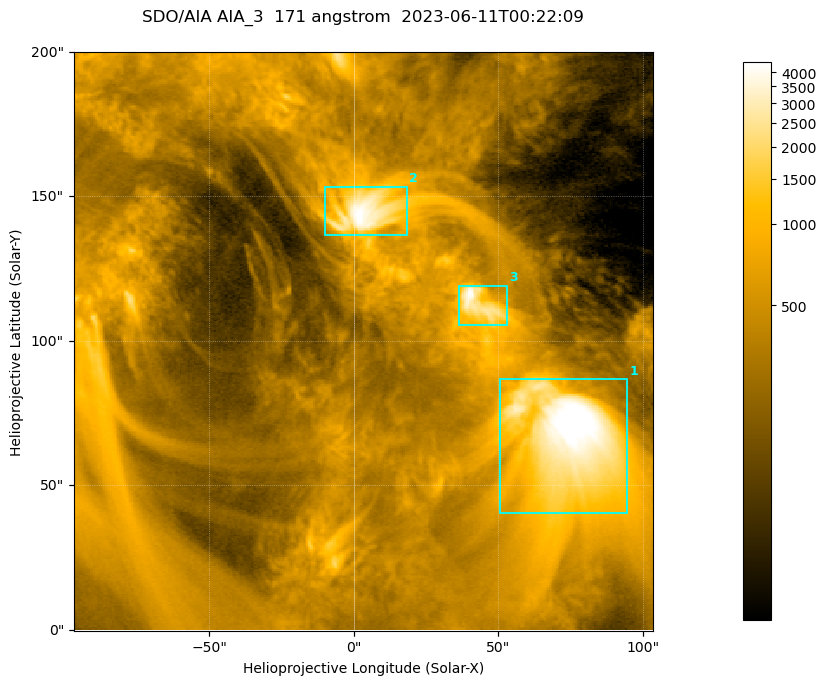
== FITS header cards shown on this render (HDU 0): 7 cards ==
TELESCOP= 'SDO/AIA '           / For AIA: SDO/AIA
INSTRUME= 'AIA_3   '           / For AIA: AIA_ATA1, AIA_ATA2, AIA_ATA3 or AIA_AT
WAVELNTH=                  171 / [angstrom] Wavelength
WAVEUNIT= 'angstrom'           / Wavelength unit: angstrom
DATE-OBS= '2023-06-11T00:22:09.350' / [ISO] Date when observation started; ISO 8
CTYPE1  = 'HPLN-TAN'           / CTYPE1; Typically HPLN
CTYPE2  = 'HPLT-TAN'           / CTYPE2; Typically HPLT

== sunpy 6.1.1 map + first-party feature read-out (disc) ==
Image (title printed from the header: SDO/AIA AIA_3  171 angstrom  2023-06-11T00:22:09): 334 x 334 px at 0.599 arcsec/px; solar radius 945 arcsec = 1577 px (partial field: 1.4% of the solar disc is inside the frame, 100% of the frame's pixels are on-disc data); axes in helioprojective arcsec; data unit not stated in the header (colour bar unlabelled)
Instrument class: DISC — disc imager (sunpy class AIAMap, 171 A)
Bright regions (active regions / flare kernels): reference = the on-disc median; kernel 3 px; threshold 5 sigma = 1093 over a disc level ~362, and >= 1.15x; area >= 111 px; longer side >= 4 px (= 2.4 arcsec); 3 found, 3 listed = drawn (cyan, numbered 1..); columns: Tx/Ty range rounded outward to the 2 arcsec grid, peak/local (2 s.f.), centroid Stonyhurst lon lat
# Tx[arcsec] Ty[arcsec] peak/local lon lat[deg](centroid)
1 50..96 40..88 15 +4 +4
2 -10..18 136..154 12 +0 +9
3 36..54 104..120 12 +3 +7